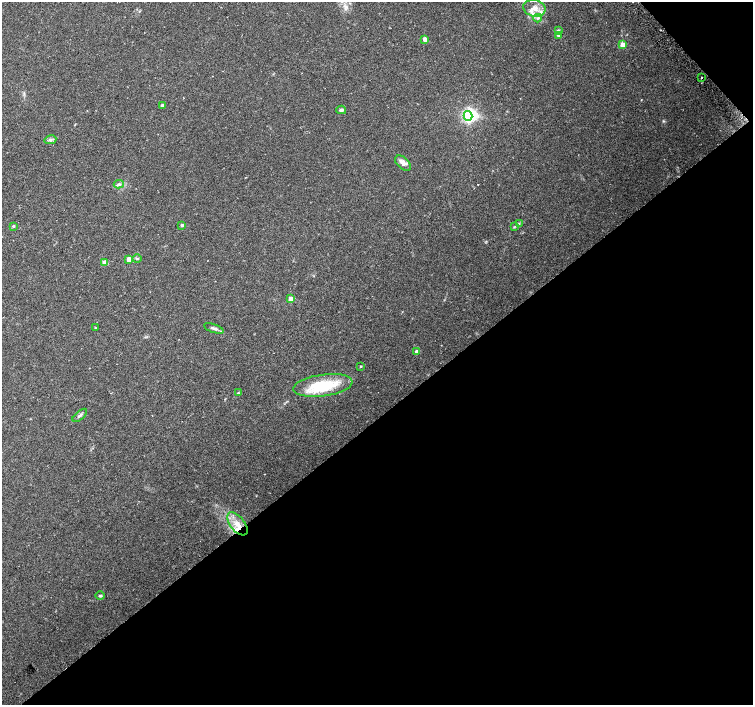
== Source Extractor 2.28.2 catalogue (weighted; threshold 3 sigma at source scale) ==
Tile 12 of 4 x 4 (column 4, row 3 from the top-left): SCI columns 4541-6042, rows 1637-3041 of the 6068 x 6021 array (HDU 1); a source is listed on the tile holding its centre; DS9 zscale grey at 2 x 2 block average (1 PNG px = mean of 2 x 2 image px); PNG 755 x 707 px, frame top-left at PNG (2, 2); each listed source drawn as its Kron ellipse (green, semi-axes under 4 px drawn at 4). Shown black and unused: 42% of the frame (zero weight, under 2 of 3 exposures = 2% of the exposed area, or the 3 px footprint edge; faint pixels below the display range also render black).
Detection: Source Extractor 2.28.2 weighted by HDU 2 'WHT'; one run over the whole footprint, this tile lists its part. Background 0.0845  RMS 0.012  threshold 0.0519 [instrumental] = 3 sigma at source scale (4.5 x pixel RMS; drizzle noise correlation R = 1.50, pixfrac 1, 0.0396/0.0396 arcsec/px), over >= 5 px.
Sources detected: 31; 1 inside a brighter object's white glare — neither listed nor drawn; the other 30 listed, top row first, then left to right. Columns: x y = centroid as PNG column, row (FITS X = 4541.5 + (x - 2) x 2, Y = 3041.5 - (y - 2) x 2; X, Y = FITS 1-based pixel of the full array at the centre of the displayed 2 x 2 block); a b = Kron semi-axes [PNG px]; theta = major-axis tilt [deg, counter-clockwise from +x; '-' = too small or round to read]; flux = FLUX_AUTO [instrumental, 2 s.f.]
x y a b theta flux
534 8 11 8 -12 29
538 18 4 3 - 4.3
558 30 3 3 - 2.1
558 35 3 3 - 6
425 39 3 3 - 14
623 45 3 3 - 32
701 78 2 2 - 5.3
162 105 3 2 - 7.2
341 110 5 3 - 6.8
468 116 5 4 - 320
50 140 6 3 10 5.4
403 163 9 5 -44 11
119 184 5 4 - 4.8
519 223 3 2 - 2
182 225 2 2 - 6.3
13 226 3 2 - 4.5
514 227 4 2 - 2.6
137 258 4 2 - 2.5
129 259 3 3 - 23
105 262 3 3 - 29
291 299 3 3 - 39
95 328 3 2 - 1.9
214 328 10 3 -20 7.3
417 352 3 3 - 15
361 366 2 2 - 2.7
323 385 30 11 8 120
238 393 4 2 - 1.8
80 415 9 3 40 6
237 524 13 7 -51 31
100 596 4 3 - 3.6
Overlapping masked pixels (flux is a lower limit): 1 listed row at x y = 237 524